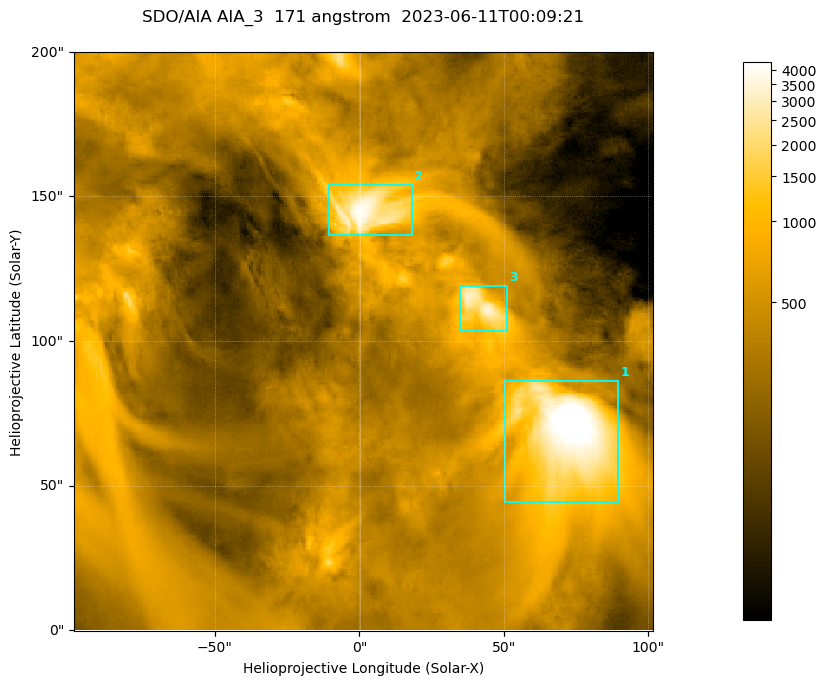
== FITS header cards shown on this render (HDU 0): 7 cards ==
TELESCOP= 'SDO/AIA '
INSTRUME= 'AIA_3   '
WAVELNTH=                  171
WAVEUNIT= 'angstrom'
DATE-OBS= '2023-06-11T00:09:21.351'
CTYPE1  = 'HPLN-TAN'
CTYPE2  = 'HPLT-TAN'

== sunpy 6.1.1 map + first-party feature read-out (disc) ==
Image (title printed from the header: SDO/AIA AIA_3  171 angstrom  2023-06-11T00:09:21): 334 x 334 px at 0.599 arcsec/px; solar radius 945 arcsec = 1577 px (partial field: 1.4% of the solar disc is inside the frame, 100% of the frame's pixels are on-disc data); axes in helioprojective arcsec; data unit not stated in the header (colour bar unlabelled)
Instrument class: DISC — disc imager (sunpy class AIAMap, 171 A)
Bright regions (active regions / flare kernels): reference = the on-disc median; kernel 3 px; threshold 5 sigma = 1124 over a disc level ~364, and >= 1.15x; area >= 111 px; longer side >= 4 px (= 2.4 arcsec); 3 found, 3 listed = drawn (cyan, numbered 1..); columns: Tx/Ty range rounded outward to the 2 arcsec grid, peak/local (2 s.f.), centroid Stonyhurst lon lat
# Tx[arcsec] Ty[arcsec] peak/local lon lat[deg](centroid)
1 50..90 44..86 16 +4 +4
2 -12..18 136..154 11 +0 +9
3 34..52 102..120 9.2 +3 +7